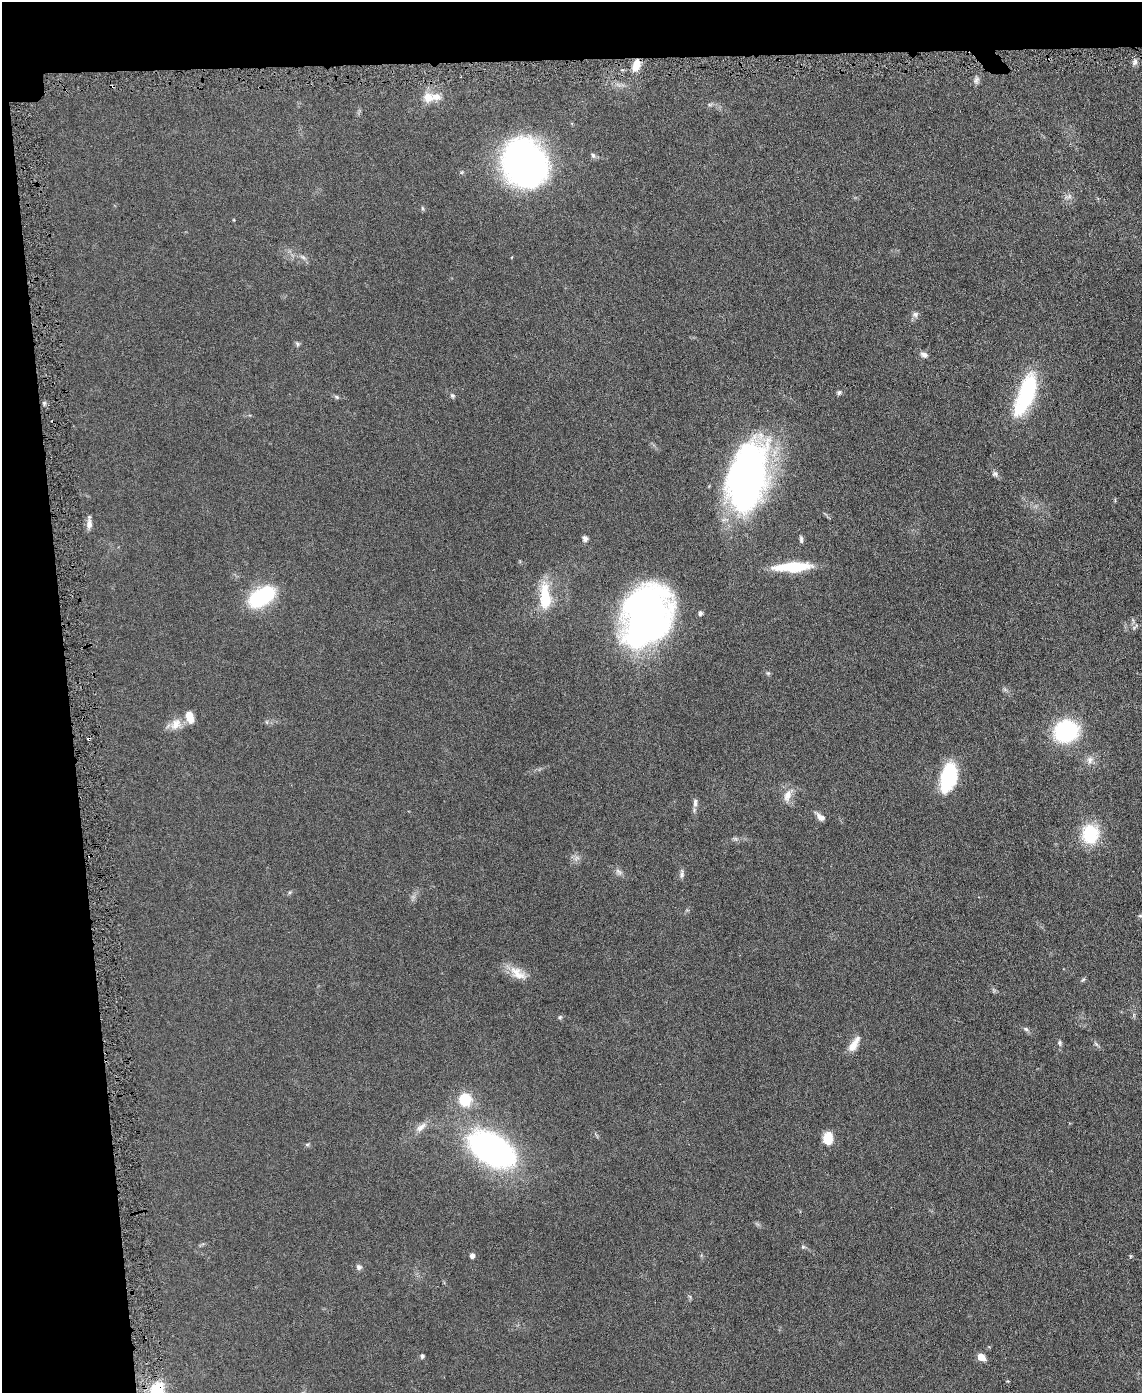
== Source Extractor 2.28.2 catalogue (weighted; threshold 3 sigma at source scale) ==
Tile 1 of 4 x 3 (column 1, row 1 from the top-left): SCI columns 1-1140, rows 2911-4301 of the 4565 x 4533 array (HDU 1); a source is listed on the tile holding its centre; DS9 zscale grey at full resolution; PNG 1144 x 1395 px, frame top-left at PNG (2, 2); no overlay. Shown black and unused: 10% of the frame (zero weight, under 3 of 6 exposures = <1% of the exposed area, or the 3 px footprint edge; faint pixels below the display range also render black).
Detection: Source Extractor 2.28.2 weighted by HDU 2 'WHT'; one run over the whole footprint, this tile lists its part. Background 0.0616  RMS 0.0057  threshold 0.0235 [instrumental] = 3 sigma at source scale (4.09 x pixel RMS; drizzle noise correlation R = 1.36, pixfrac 0.8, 0.05/0.05 arcsec/px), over >= 5 px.
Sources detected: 60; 1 cosmic-ray / hot-pixel residue — not listed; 2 inside a brighter listed object's ellipse — not listed separately; the other 57 listed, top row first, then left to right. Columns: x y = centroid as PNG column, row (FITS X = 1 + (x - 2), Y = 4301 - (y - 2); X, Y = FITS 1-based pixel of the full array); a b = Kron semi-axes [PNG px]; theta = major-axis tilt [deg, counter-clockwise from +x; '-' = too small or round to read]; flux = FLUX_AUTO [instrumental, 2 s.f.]
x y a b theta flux
1135 62 7 5 71 1.5
636 65 16 8 72 5.4
976 80 10 7 61 1.8
428 97 16 14 11 6.5
593 155 7 5 -57 1.2
524 163 36 30 -53 250
422 208 6 4 -71 0.69
303 257 8 5 -45 1.2
915 314 8 7 - 1.6
297 344 7 5 -62 0.91
924 355 10 6 -21 2
839 392 7 5 30 1
1026 394 45 15 69 48
452 395 6 6 - 1.1
336 397 7 5 -23 0.9
995 474 8 7 - 1.4
747 477 69 36 77 190
89 524 13 7 -89 3.2
585 538 7 6 - 1.8
801 539 9 4 -86 1.1
793 567 40 9 3 22
545 596 34 13 -87 18
262 597 26 15 31 42
700 613 5 4 - 1.6
646 615 49 37 73 250
1135 627 14 3 42 0.92
189 717 14 8 -70 6.4
176 724 17 12 50 6.1
1066 731 18 16 26 57
1090 760 10 8 77 2.7
949 777 25 12 78 44
787 795 18 10 72 5.2
695 803 13 6 89 2
820 817 12 6 -42 2.9
1090 834 21 18 86 24
619 872 12 5 -45 1.7
682 874 12 5 83 1.5
1140 916 6 4 0 0.74
519 975 21 10 -6 6.7
1083 980 6 5 - 0.81
560 1017 6 5 - 0.79
1026 1029 7 5 -23 1.1
1060 1043 7 6 - 1.1
1096 1044 9 3 -45 0.93
853 1046 17 10 55 5.1
465 1100 15 15 - 13
421 1127 18 7 40 3.8
828 1138 13 10 -86 8.8
307 1144 6 4 -18 0.7
491 1149 38 22 -28 170
803 1247 6 4 -18 0.74
472 1255 5 4 - 2.2
1130 1256 5 3 - 0.53
359 1267 7 6 - 1.5
422 1356 5 4 - 1.2
981 1357 7 6 - 5.9
156 1392 17 11 72 27
Overlapping masked pixels (flux is a lower limit): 1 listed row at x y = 156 1392
Isophote crosses this tile's border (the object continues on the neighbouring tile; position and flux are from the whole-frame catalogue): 1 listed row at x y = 156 1392